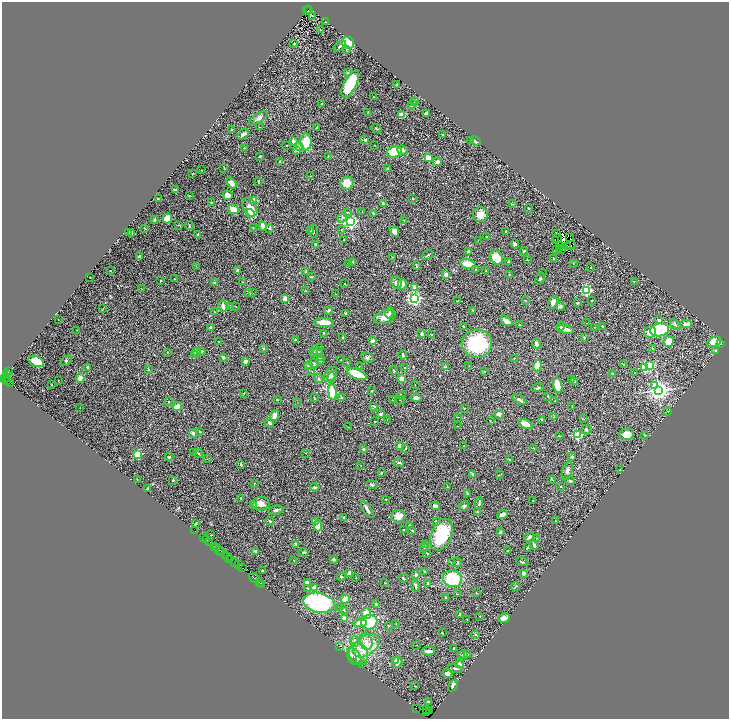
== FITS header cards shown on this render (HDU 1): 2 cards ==
NAXIS1  =                 1453
NAXIS2  =                 1433

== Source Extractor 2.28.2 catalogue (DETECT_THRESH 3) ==
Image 1453 x 1433 px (HDU 1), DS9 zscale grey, zoomed out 1/2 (1 PNG px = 2 x 2 image px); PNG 731 x 721 px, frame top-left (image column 1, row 1433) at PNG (2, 2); each listed source drawn as its Kron ellipse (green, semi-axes under 4 px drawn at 4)
Background 1.21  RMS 0.045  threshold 0.134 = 3 sigma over >= 5 px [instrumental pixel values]
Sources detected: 503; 57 cannot appear on this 1/2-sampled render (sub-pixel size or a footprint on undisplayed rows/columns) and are neither listed nor drawn; the other 446 listed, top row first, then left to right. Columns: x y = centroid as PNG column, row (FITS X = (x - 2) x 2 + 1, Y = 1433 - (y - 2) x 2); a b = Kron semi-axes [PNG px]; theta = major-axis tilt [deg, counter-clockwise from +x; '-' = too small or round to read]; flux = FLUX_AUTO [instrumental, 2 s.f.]
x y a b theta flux
308 10 3 1 - 170
307 11 2 1 - 120
312 16 2 1 - 4.1
326 22 2 1 - 1.2
320 30 2 1 - 4.2
348 43 6 5 - 330
294 44 2 2 - 5.1
340 46 7 2 36 16
346 49 2 2 - 14
347 73 3 2 - 5.5
350 84 15 6 63 570
397 85 3 2 - 5.1
373 97 2 2 - 7.3
414 102 3 2 - 13
322 103 3 2 - 3.5
413 104 4 2 - 5.8
412 106 3 2 - 4.2
368 112 3 2 - 3.3
426 114 4 2 - 17
402 115 4 4 - 72
258 118 10 4 33 28
260 127 2 1 - 2.5
317 128 3 2 - 16
376 128 5 2 - 6.4
231 130 2 2 - 5.2
243 134 6 3 35 28
443 135 2 1 - 3.9
365 140 3 3 - 9.1
293 141 4 3 - 37
470 141 3 2 - 4.2
475 141 5 3 - 23
306 142 8 5 88 180
286 145 2 2 - 3
375 145 3 1 - 3.2
299 146 4 4 - 20
244 148 2 2 - 23
296 150 3 2 - 20
402 150 6 4 -22 20
394 152 7 5 21 290
260 156 2 2 - 12
328 156 3 3 - 5.1
428 158 3 2 - 260
280 161 2 2 - 12
437 162 4 3 - 26
224 168 3 2 - 4.3
387 168 4 3 - 7.1
201 170 2 2 - 3
193 174 2 2 - 2.9
311 176 3 1 - 3.5
259 182 4 2 - 5
231 183 6 3 -50 43
347 183 7 6 - 80
175 189 2 2 - 15
189 195 2 2 - 10
228 195 5 4 - 57
158 199 3 2 - 4.3
413 199 2 2 - 15
254 200 3 2 - 240
211 203 3 2 - 4.6
383 204 4 2 - 23
512 204 3 2 - 4.2
250 207 10 6 -58 84
528 208 3 2 - 4.9
233 209 6 4 -22 85
347 212 2 2 - 12
362 212 2 2 - 3.1
250 213 4 3 - 510
373 213 3 2 - 12
480 215 7 7 - 82
342 217 5 4 - 16
167 218 5 4 - 100
154 220 3 2 - 12
404 220 3 2 - 8.2
350 222 4 3 - 2300
178 225 3 2 - 4.7
189 226 4 2 - 6.4
263 226 4 3 - 58
145 228 3 2 - 6.4
253 228 2 2 - 3.9
270 228 4 3 - 10
341 230 3 2 - 3.6
311 231 4 3 - 5.8
313 231 7 1 -84 5.6
394 231 6 4 -52 36
506 231 3 2 - 5.1
129 232 3 3 - 48
132 234 4 2 - 21
198 234 3 2 - 6.9
556 234 2 1 - 2.8
487 237 3 3 - 7.2
557 238 2 1 - 5.3
570 238 4 3 - 1.8
344 240 2 2 - 5.1
478 240 2 1 - 2.2
555 240 3 1 - 0.2
316 244 4 3 - 12
515 244 4 3 - 32
560 245 2 1 - 0.96
571 245 4 1 - 1.4
568 246 2 1 - 0.14
559 248 3 1 - 3.8
556 249 3 1 - 6.4
562 249 2 2 - 2.1
468 251 3 3 - 11
524 251 4 2 - 7.7
428 255 6 2 35 10
139 256 3 2 - 16
393 257 2 2 - 5.1
496 258 7 6 - 150
553 258 2 2 - 4.1
527 259 2 2 - 3.8
353 262 4 2 - 6.7
508 262 3 2 - 5.6
348 263 2 2 - 16
468 264 8 4 -8 120
573 264 2 1 - 4.7
196 266 2 1 - 2.3
416 266 4 2 - 6.6
590 268 2 1 - 2.5
110 270 2 1 - 4
237 270 3 3 - 9.3
476 270 3 2 - 4.1
306 271 3 2 - 9.2
486 271 3 3 - 5.3
543 273 2 1 - 2.5
446 274 3 2 - 55
509 274 3 2 - 5.1
311 277 3 3 - 5.4
90 278 2 1 - 3.5
174 279 2 1 - 4.4
540 279 6 3 55 13
161 280 3 2 - 4.3
634 281 2 2 - 4.2
214 282 3 3 - 14
243 282 2 2 - 5.5
396 282 6 5 - 23
345 284 2 1 - 3.6
402 284 5 3 - 58
414 287 2 2 - 61
142 289 2 1 - 2.4
586 290 3 3 - 1000
306 291 3 2 - 3.6
248 292 4 3 - 18
252 293 3 2 - 4.6
335 294 2 2 - 2.3
285 299 3 3 - 58
414 299 4 3 - 2000
525 300 2 2 - 3.9
592 300 2 1 - 4.7
457 301 2 1 - 3
553 302 7 4 59 40
577 303 2 2 - 24
223 306 5 2 - 62
230 306 2 2 - 7.6
235 306 3 2 - 2.8
560 306 4 3 - 22
103 309 4 2 - 4.2
329 310 4 3 - 16
473 310 3 2 - 4.4
214 312 2 1 - 3.9
346 313 2 2 - 23
389 313 5 3 - 18
385 317 11 6 19 67
58 319 2 1 - 3.7
659 320 4 3 - 17
506 321 7 3 -33 45
324 323 10 4 -2 140
587 323 2 1 - 2
686 324 6 3 -1 47
519 325 3 2 - 3.7
675 325 6 3 -47 14
464 326 2 2 - 5.8
560 326 5 3 - 12
602 326 2 2 - 8
210 327 4 3 - 13
594 327 2 1 - 2.3
566 329 8 4 -14 59
76 330 2 2 - 2.4
660 330 9 6 8 730
650 332 6 5 - 59
324 333 2 2 - 7.1
422 334 2 2 - 49
431 335 3 2 - 11
584 337 4 3 - 7.2
342 338 3 2 - 5.9
296 340 3 3 - 15
218 341 2 2 - 3
372 341 4 3 - 30
669 341 6 5 - 120
714 342 7 4 22 170
720 343 4 2 - 14
477 344 15 14 - 490
536 344 5 3 - 37
320 347 3 2 - 6.3
263 348 3 2 - 11
652 348 3 3 - 7.4
202 351 3 2 - 18
318 351 7 4 -46 31
716 351 3 2 - 5
167 352 2 2 - 3
197 352 2 2 - 66
314 352 4 3 - 7.4
195 355 2 2 - 41
403 355 5 2 - 17
223 357 3 3 - 16
320 358 3 3 - 7.4
367 358 6 4 -30 15
514 358 2 2 - 8.1
320 360 4 3 - 11
341 360 2 2 - 5.2
36 361 8 5 -25 180
66 361 6 3 38 9.2
246 361 2 2 - 90
347 362 3 2 - 3.6
314 363 5 3 - 9
623 364 3 2 - 3.8
309 365 2 2 - 20
650 365 3 3 - 560
469 366 2 2 - 4.9
537 366 5 3 - 180
88 367 3 3 - 12
359 367 2 2 - 5.6
446 367 4 3 - 31
405 368 3 2 - 6.2
644 368 3 3 - 510
149 369 2 2 - 10
394 370 4 3 - 8.9
8 371 3 2 - 210
312 371 2 2 - 3.5
484 372 2 2 - 12
634 372 2 2 - 6
613 373 3 2 - 4.4
6 374 3 2 - 300
357 374 10 4 -23 260
331 375 9 5 52 36
6 377 4 2 - 120
331 377 6 3 74 19
80 378 5 4 - 47
4 379 2 1 - 73
319 379 4 3 - 10
402 379 2 2 - 130
7 380 3 2 - 110
58 380 2 2 - 3
572 380 2 2 - 23
575 382 4 3 - 18
10 384 3 2 - 590
52 384 2 2 - 4.3
415 385 2 1 - 2.3
558 385 8 4 -75 260
655 385 4 3 - 110
538 388 6 3 15 15
658 390 4 4 - 5600
371 391 2 2 - 4.9
332 392 8 3 -81 380
244 393 2 2 - 4.1
401 395 4 2 - 7.5
548 396 3 2 - 3.9
342 397 3 2 - 5.5
416 397 5 4 - 19
314 398 3 2 - 6.6
277 400 2 2 - 6.4
392 400 2 2 - 2.5
400 400 4 1 - 3.1
520 400 7 3 -30 20
555 401 2 1 - 4.8
169 402 2 2 - 5.2
297 402 2 1 - 2.9
177 406 5 3 - 84
374 406 3 2 - 7
572 407 3 2 - 2.9
80 408 2 1 - 2.3
465 408 2 1 - 3.2
668 411 2 1 - 2
380 414 2 2 - 46
499 414 4 3 - 48
275 416 6 3 71 59
458 417 3 2 - 3.1
554 417 4 3 - 11
387 419 2 1 - 1.7
583 419 2 2 - 3.4
490 420 2 2 - 3.1
541 420 4 2 - 7
375 421 2 2 - 5.5
269 423 5 3 - 18
526 424 7 3 -28 110
457 426 3 2 - 4.1
348 427 2 2 - 2.6
586 430 5 3 - 9.3
200 432 2 2 - 5.5
193 434 4 3 - 16
627 434 7 6 - 92
577 435 3 3 - 590
645 435 2 2 - 4.7
559 436 2 1 - 7.5
464 445 2 1 - 2.5
399 446 4 3 - 18
406 448 4 2 - 9.3
534 448 3 2 - 5.6
363 449 3 3 - 10
193 452 4 3 - 5.6
306 453 2 1 - 3.6
138 454 3 3 - 460
198 454 4 2 - 7
572 456 4 3 - 13
169 457 4 2 - 8.1
207 459 2 1 - 2.6
509 459 3 2 - 7.7
399 463 5 3 - 12
241 464 4 2 - 11
361 465 2 1 - 1.9
620 470 3 3 - 5.5
567 471 9 5 72 28
381 473 3 3 - 6.3
473 474 2 2 - 35
499 475 3 2 - 4.6
552 479 4 2 - 6.2
137 480 2 1 - 2.6
173 480 3 2 - 6.8
570 481 5 4 - 16
254 483 3 2 - 4.1
372 485 6 3 -20 11
561 486 3 2 - 4.3
315 487 4 3 - 12
447 487 2 2 - 5.5
147 489 3 2 - 17
467 493 3 3 - 11
241 498 3 2 - 6.7
386 499 2 2 - 7
533 500 2 2 - 2.9
479 503 6 3 76 16
261 504 8 6 3 50
253 505 4 3 - 9.8
435 506 4 3 - 27
464 506 5 4 - 18
367 509 10 2 -58 35
276 510 7 3 10 19
477 511 3 2 - 7.3
502 515 5 3 - 40
398 516 7 6 - 94
344 518 3 2 - 21
270 521 4 3 - 10
315 521 3 3 - 50
436 521 3 2 - 7.5
556 521 2 1 - 3.6
195 524 2 2 - 15
409 525 2 2 - 6.2
318 526 5 4 - 80
403 530 2 1 - 3.5
412 530 3 2 - 4.8
195 531 2 1 - 35
500 532 3 2 - 15
211 535 2 2 - 3.4
441 535 17 10 68 380
529 537 5 2 - 20
204 538 3 1 - 37
536 538 2 2 - 2.6
207 540 2 1 - 47
210 542 2 1 - 63
296 544 2 2 - 59
426 544 3 3 - 9.7
534 545 5 2 - 19
214 546 4 1 - 460
216 547 3 2 - 260
424 548 4 3 - 6.2
527 548 4 2 - 6.4
219 550 5 1 - 170
221 551 2 1 - 98
255 551 2 2 - 50
508 551 2 2 - 7.6
304 552 4 2 - 11
427 553 3 2 - 6.1
225 555 2 1 - 38
227 557 2 1 - 220
230 559 2 1 - 65
333 559 3 3 - 15
294 560 2 1 - 2.8
235 562 3 1 - 270
451 562 4 2 - 5.4
458 562 5 2 - 6.3
522 562 6 3 -18 17
238 565 2 1 - 180
243 568 2 1 - 46
262 570 3 2 - 4.7
424 571 3 2 - 6.1
350 573 2 2 - 120
523 573 3 3 - 32
416 575 2 2 - 43
341 577 4 3 - 9.4
254 578 5 1 - 150
356 578 3 2 - 3
403 578 4 2 - 12
452 579 10 8 -18 360
259 582 2 1 - 74
307 582 2 2 - 56
385 583 3 2 - 2.6
428 583 3 3 - 12
262 584 3 1 - 57
415 586 6 2 -77 21
515 586 4 2 - 6.9
315 587 2 2 - 180
308 588 3 3 - 7.6
476 593 3 2 - 4.1
457 594 4 1 - 4.1
445 597 3 2 - 5.2
345 599 5 4 - 120
319 603 16 10 -12 980
376 604 3 3 - 7.4
340 607 3 2 - 5.7
344 610 3 3 - 7.5
366 613 5 4 - 150
460 614 4 2 - 13
480 616 2 2 - 6.3
504 618 6 4 14 35
345 619 3 3 - 69
467 619 2 2 - 4
369 622 8 7 - 290
360 623 7 4 4 86
396 624 2 2 - 3.5
389 626 3 2 - 3.4
442 633 3 2 - 5.8
476 634 3 2 - 4.9
355 641 5 4 - 26
366 641 8 6 -73 55
416 645 2 2 - 2.9
339 646 2 1 - 1.8
366 646 15 9 37 150
454 649 3 2 - 9.9
428 651 6 3 -1 49
359 654 12 9 -74 110
463 654 5 3 - 16
468 655 4 3 - 9.1
352 656 9 4 -76 25
355 656 10 5 -50 47
396 660 4 3 - 18
397 662 6 5 - 42
362 664 3 3 - 5.9
460 664 4 3 - 24
455 669 7 2 -9 10
447 673 5 4 - 40
415 686 3 2 - 4.6
453 686 6 3 59 20
428 701 2 2 - 6.7
416 708 2 1 - 170
427 709 3 2 - 330
429 711 2 1 - 50
427 712 2 1 - 140
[57 sub-pixel or undisplayed-footprint detections neither listed nor drawn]